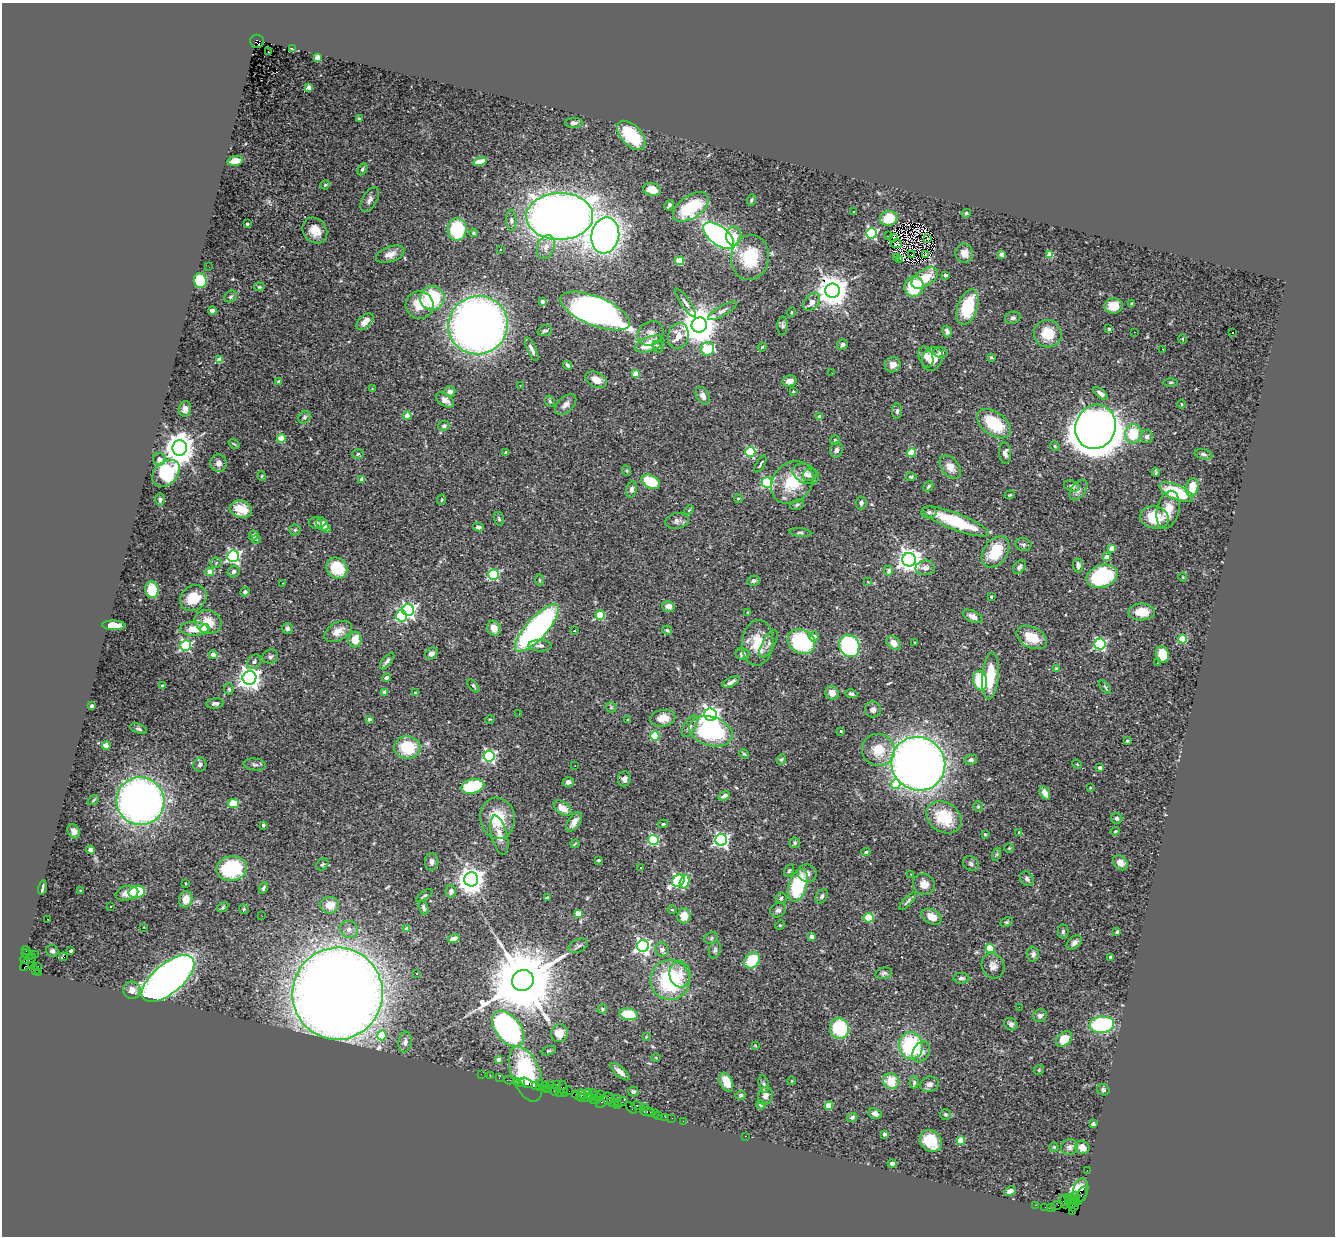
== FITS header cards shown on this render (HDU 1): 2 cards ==
NAXIS1  =                 1333
NAXIS2  =                 1234

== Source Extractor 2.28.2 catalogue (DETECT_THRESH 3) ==
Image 1333 x 1234 px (HDU 1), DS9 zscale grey, 1 PNG px = 1 image px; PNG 1337 x 1238 px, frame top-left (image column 1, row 1234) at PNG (2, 3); each listed source drawn as its Kron ellipse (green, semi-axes under 4 px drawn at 4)
Background 0.868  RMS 0.029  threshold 0.0868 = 3 sigma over >= 5 px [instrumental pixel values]
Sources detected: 499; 1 with non-positive FLUX_AUTO (blend fragments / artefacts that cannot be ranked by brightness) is neither listed nor drawn; the other 498 listed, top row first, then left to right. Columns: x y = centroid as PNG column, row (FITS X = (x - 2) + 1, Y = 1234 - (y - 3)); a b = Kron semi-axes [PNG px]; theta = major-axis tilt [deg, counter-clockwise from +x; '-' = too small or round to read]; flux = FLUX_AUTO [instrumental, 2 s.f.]
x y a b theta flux
257 41 7 6 - 530
292 49 3 2 - 1.6
268 52 2 2 - 2.7
318 58 4 4 - 51
309 87 4 4 - 19
359 119 4 3 - 3
574 123 9 5 1 6.2
631 135 18 10 -46 99
235 161 8 5 11 23
480 162 7 4 15 25
362 169 6 4 60 3.8
325 185 5 4 - 2.1
652 190 9 6 -16 27
370 200 13 7 61 8.7
751 200 6 3 70 2.5
669 205 6 3 57 4.2
691 207 20 11 34 110
854 212 3 3 - 2.6
966 213 4 4 - 3.7
560 216 33 23 1 2300
889 218 9 7 11 55
511 220 10 5 -86 5.7
247 224 3 3 - 2.4
457 229 11 9 -89 110
315 231 14 11 -51 25
473 233 4 3 - 2.6
871 233 5 5 - 250
605 235 18 14 79 1100
889 235 2 2 - 3.8
719 236 18 9 -39 630
734 236 9 7 89 22
894 237 3 3 - 0.69
928 238 3 2 - 1.9
896 244 5 3 - 0.35
546 247 12 8 70 16
500 249 3 3 - 10
964 253 9 9 - 16
390 254 15 7 19 14
1002 254 4 4 - 16
911 255 2 2 - 1.7
925 255 4 2 - 0.26
1050 255 4 4 - 45
750 257 22 19 81 93
896 258 3 2 - 1.5
900 259 3 2 - 3.2
680 261 4 4 - 77
209 267 2 2 - 3.7
946 275 3 3 - 9.2
925 278 15 8 33 49
200 280 7 6 - 75
259 287 5 3 - 1.9
914 287 10 9 - 94
833 291 7 7 - 3800
231 297 7 5 36 3.6
432 298 12 12 - 120
542 302 4 3 - 5.8
812 302 10 7 49 15
686 303 17 4 -56 7.6
1132 303 4 3 - 2.7
420 305 14 14 - 41
1114 306 9 7 1 26
968 307 18 10 72 91
212 311 4 4 - 7.3
595 311 37 14 -22 1100
722 311 16 5 30 8.3
791 312 5 3 - 2.2
1013 318 8 6 18 4.3
365 322 10 6 43 19
478 325 30 29 - 1500
699 325 8 7 - 5700
783 326 9 5 87 5.1
1109 329 3 3 - 3.9
545 331 7 5 18 4.3
947 332 6 4 -71 7.6
1134 332 2 2 - 2.1
650 333 13 11 38 16
1233 333 3 2 - 4
1048 334 14 13 - 45
678 336 13 10 76 27
1183 339 5 3 - 1.5
649 344 15 7 19 48
842 345 5 5 - 6.1
658 347 6 5 - 4.5
762 347 4 3 - 2
532 349 13 4 -65 9
708 349 6 6 - 97
1163 349 3 2 - 2.5
940 353 7 5 -10 7.3
926 357 11 7 -70 10
991 357 4 4 - 2.3
220 359 4 4 - 27
932 359 12 10 61 26
568 365 5 3 - 5
893 365 8 7 - 14
832 373 2 2 - 4
635 374 4 4 - 47
596 380 11 7 -27 21
789 381 7 5 13 13
279 382 4 4 - 8.1
1171 382 7 3 1 2.5
520 385 3 2 - 2.8
372 389 4 4 - 1.6
450 391 5 5 - 10
793 392 3 2 - 1.6
1101 394 8 4 -38 9.5
703 396 9 6 -61 9.5
445 400 10 6 -34 12
550 401 6 5 - 2.9
1181 404 5 3 - 1.9
566 405 13 7 43 12
185 409 8 6 76 10
897 411 8 5 89 4.9
407 416 4 4 - 34
820 416 4 4 - 19
305 417 7 5 51 3.8
994 424 19 11 -36 94
444 426 6 5 - 4.4
1096 427 22 20 68 4300
1133 434 10 8 81 61
1147 437 6 6 - 6
281 438 4 4 - 48
835 440 5 4 - 2.8
234 444 6 3 -36 2.2
1055 446 5 4 - 2.7
180 448 7 7 - 2900
836 450 8 6 75 7.1
505 452 4 3 - 2
750 452 5 5 - 160
911 452 4 4 - 68
1005 453 10 6 -87 8
358 454 6 5 - 3.5
1203 454 9 5 -14 4.7
159 459 6 6 - 8.7
219 463 9 8 - 9.9
760 464 9 3 59 5.4
950 467 13 8 -50 16
627 471 5 3 - 1.7
1156 472 4 2 - 3
166 473 15 11 44 170
806 474 14 9 -23 16
810 475 7 6 - 6.3
262 476 5 3 - 1.9
911 477 5 4 - 3
362 479 4 3 - 13
651 482 10 6 -26 58
792 482 23 19 45 70
767 483 5 5 - 230
928 486 5 3 - 3.5
1072 486 8 5 -18 6.3
1192 487 9 6 78 35
631 489 8 5 77 7
1078 490 12 7 53 8.9
1176 492 18 7 -23 100
1010 495 5 4 - 2.3
160 499 6 5 - 4.8
738 499 4 4 - 2.5
441 500 5 3 - 1.9
861 503 6 5 - 5.9
797 505 7 5 26 3.6
241 509 11 8 -15 30
689 510 5 3 - 1.8
1168 510 19 11 76 31
929 512 7 6 - 5
1154 517 14 11 -12 53
499 519 7 5 -74 3.3
677 521 12 8 9 9
955 521 36 8 -21 110
316 523 6 5 - 5.1
322 524 7 5 -53 24
478 527 5 3 - 3.9
326 528 4 4 - 8.2
295 530 5 5 - 3.2
800 533 11 4 -7 4.3
254 535 5 4 - 4.7
256 539 5 4 - 3.5
1023 544 8 6 -11 5.1
1112 548 4 4 - 25
995 552 17 12 54 69
233 556 6 6 - 430
1106 557 4 4 - 15
909 560 7 7 - 1700
216 563 5 5 - 3.6
1078 565 7 5 -84 9.2
1020 567 8 5 53 6.8
337 568 11 9 -49 91
925 568 9 7 3 12
888 571 5 4 - 5.3
210 572 4 4 - 32
234 572 6 5 - 6.4
494 575 5 5 - 190
1102 576 16 11 17 170
1183 577 4 3 - 1.4
539 580 6 4 -88 2.7
754 581 6 5 - 5.1
868 582 3 3 - 1.5
283 583 2 2 - 1
152 590 8 6 -83 47
245 592 5 4 - 4.3
991 597 3 3 - 2.3
193 598 14 12 41 51
668 606 6 5 - 14
408 610 6 5 - 490
748 612 3 2 - 1.2
1142 612 13 8 0 27
600 615 4 4 - 84
401 616 6 5 - 230
972 616 10 5 -25 10
208 622 14 11 -22 34
114 625 12 4 -2 33
205 628 4 4 - 24
287 628 5 5 - 5.4
494 628 8 6 -65 17
537 628 31 10 48 490
194 629 14 7 0 29
574 630 3 2 - 1.8
667 630 5 4 - 3.1
338 631 15 9 29 19
814 636 5 5 - 8.3
1032 637 16 10 -27 45
1183 639 4 4 - 82
355 640 8 6 84 26
801 642 14 11 -29 180
914 642 2 2 - 1
758 643 23 15 84 53
894 643 8 6 -42 16
768 644 15 6 61 10
1100 644 6 5 - 290
186 646 5 5 - 230
540 646 11 6 -1 7.5
849 646 11 10 - 330
431 654 6 5 - 8.7
742 654 7 6 - 8.5
213 655 4 4 - 14
1162 655 8 6 -78 42
270 656 8 7 - 5.4
387 661 10 4 51 5.9
254 662 8 6 51 6.2
1157 663 3 2 - 2.8
1056 668 3 3 - 2
991 676 23 8 85 71
249 678 7 6 - 1500
386 678 4 4 - 4.5
980 681 10 7 -78 89
731 682 9 3 28 6.8
162 686 3 3 - 3.3
473 686 8 3 -50 2.9
1105 687 8 3 -54 2.9
229 689 6 5 - 4.4
384 692 4 4 - 25
415 693 4 3 - 3
832 693 7 6 - 15
851 694 6 4 -12 4.4
215 703 8 5 6 7.5
92 706 3 3 - 7.9
611 707 5 5 - 2.7
873 710 8 8 - 7
519 714 2 2 - 3.1
710 715 6 6 - 780
663 718 13 8 8 23
369 719 3 3 - 5.6
490 719 5 3 - 1.5
628 720 3 2 - 2
690 726 12 6 61 8
139 729 9 4 -20 4.6
711 731 22 14 -17 210
841 731 4 4 - 1.7
655 736 4 4 - 89
1127 741 3 3 - 2.9
106 745 4 4 - 35
407 747 13 11 -4 74
878 750 16 16 - 46
744 754 5 4 - 2.4
489 756 5 5 - 370
781 759 5 4 - 2.9
971 760 6 5 - 5.2
918 764 27 26 - 1600
1077 764 5 4 - 1.8
200 765 7 6 - 5.8
255 765 11 6 -6 5.3
575 766 2 2 - 1.4
1100 768 4 3 - 8.6
624 779 7 6 - 8.3
568 782 5 5 - 8.3
896 784 5 5 - 53
473 786 11 7 13 120
1090 788 4 2 - 1.4
1045 793 7 4 -62 15
724 796 6 3 26 6.9
93 800 6 4 38 2.9
140 801 24 24 - 1100
233 804 5 4 - 68
978 806 5 5 - 2.7
563 808 10 6 -37 20
944 817 19 14 -34 82
497 818 20 17 -83 67
1117 818 6 5 - 4.4
574 822 11 6 54 14
663 824 5 3 - 2.9
263 825 3 3 - 2.9
74 831 7 5 -60 8.1
1115 831 4 3 - 2
1019 832 3 3 - 2.5
985 834 3 3 - 2.9
499 835 20 8 -76 19
653 840 5 5 - 170
721 840 6 6 - 520
795 843 5 5 - 3.4
575 844 4 3 - 1.9
1009 848 4 4 - 2.1
90 850 4 4 - 6.4
866 852 5 4 - 2.5
997 854 6 4 71 3.1
598 860 3 3 - 3.4
432 862 9 6 89 7.9
971 863 8 7 - 5.1
1120 863 8 6 -46 15
322 864 7 5 41 3.2
640 867 3 3 - 4.1
232 868 15 12 10 140
789 871 6 4 61 3.1
807 873 9 8 - 9.5
910 874 2 2 - 1.5
471 879 7 7 - 2300
1027 879 8 6 -55 6.6
678 881 7 5 39 290
685 882 7 4 73 65
185 883 3 2 - 1.8
924 884 11 10 - 18
798 885 17 9 73 130
42 887 7 3 78 5.8
263 888 6 4 63 4.2
81 891 3 3 - 2
451 891 6 5 - 7.1
137 892 8 6 13 77
127 893 11 7 13 16
424 896 9 3 37 3
822 896 8 5 59 5.1
547 898 4 3 - 3.6
781 898 5 5 - 4.3
186 899 8 6 76 23
908 901 11 3 47 4.8
330 905 9 8 - 24
110 907 2 2 - 1.7
223 907 6 3 36 2.3
424 908 7 4 -72 5.2
244 909 5 4 - 2.8
672 910 4 3 - 1.5
778 910 8 7 - 6.5
578 914 4 4 - 42
262 916 3 2 - 1.8
684 916 7 6 - 26
932 917 10 7 -27 22
869 918 5 4 - 61
48 919 2 2 - 1.1
1006 922 6 4 26 2.8
780 925 5 4 - 2.3
144 927 2 2 - 1.4
349 929 9 8 - 10
407 929 4 4 - 17
1063 931 7 5 89 4
1117 932 4 3 - 4.1
811 936 4 4 - 13
711 938 7 5 25 4.2
454 939 6 4 17 13
1074 943 9 6 41 6.8
578 946 10 6 25 5.9
643 946 6 6 - 560
990 948 4 4 - 76
662 949 7 6 - 11
26 950 4 2 - 33
715 950 9 5 76 4.8
52 951 6 5 - 6
71 951 3 3 - 3.3
35 954 2 2 - 16
1033 954 7 6 - 7.3
27 955 6 4 -37 110
64 957 4 3 - 23
1110 957 3 3 - 5.5
25 959 4 3 - 110
752 960 9 7 49 70
28 962 10 5 48 610
31 966 3 3 - 210
38 966 2 2 - 12
993 966 13 11 -63 12
35 970 3 3 - 33
39 972 2 2 - 27
417 973 3 2 - 4.1
884 973 8 5 12 4.7
680 974 13 10 -82 23
961 978 8 5 -1 6.1
168 979 32 15 40 1500
523 980 11 10 - 26000
670 980 20 19 - 190
132 990 9 8 - 14
337 994 46 45 - 4700
1019 1007 2 2 - 25
602 1009 5 5 - 4
628 1014 9 5 -10 57
1040 1016 7 6 - 6.2
1011 1024 7 6 - 6.2
1102 1025 12 8 5 210
839 1028 10 9 - 110
508 1029 20 12 -51 500
559 1033 9 8 - 26
382 1035 5 4 - 51
646 1037 4 3 - 1.7
1064 1039 9 6 41 34
405 1042 10 6 81 7.5
755 1045 3 2 - 1.4
911 1046 13 12 - 170
549 1051 7 4 18 2.7
921 1052 11 8 59 18
656 1057 4 3 - 1.5
498 1059 4 3 - 15
1039 1070 5 4 - 2.4
620 1072 12 5 -41 13
481 1074 2 2 - 16
526 1074 29 14 -69 210
490 1076 2 2 - 8.2
499 1078 2 2 - 9.6
509 1080 5 2 - 28
516 1081 3 2 - 23
792 1081 4 3 - 1.3
891 1081 8 7 - 40
726 1082 10 6 -67 27
914 1082 6 4 89 3.4
520 1083 3 3 - 120
526 1083 7 3 -34 36
539 1083 2 2 - 300
557 1084 3 2 - 120
764 1084 9 5 -77 4.3
930 1084 9 7 16 9.1
535 1085 3 3 - 110
549 1086 3 2 - 61
540 1087 3 2 - 60
544 1087 5 3 - 71
547 1089 3 2 - 46
563 1089 8 4 -78 130
554 1090 5 3 - 96
1103 1090 6 5 - 4
569 1091 2 2 - 39
633 1091 5 5 - 4.6
560 1092 3 2 - 47
582 1094 5 3 - 170
588 1094 5 3 - 130
600 1094 3 2 - 33
592 1095 6 4 73 230
741 1095 5 4 - 4.5
579 1096 7 2 -18 130
765 1096 9 7 77 12
598 1097 4 2 - 42
586 1098 8 2 0 54
608 1098 6 5 - 140
617 1099 2 2 - 9.8
594 1100 6 2 -7 170
602 1102 7 5 48 200
621 1102 7 3 32 85
613 1103 6 4 -14 120
618 1104 3 2 - 37
636 1105 5 3 - 99
761 1105 5 4 - 5.5
829 1106 4 4 - 51
645 1107 2 2 - 24
631 1108 7 3 -46 69
647 1112 7 3 -1 130
650 1113 4 3 - 56
655 1113 3 2 - 55
875 1114 7 5 -21 9.6
945 1114 5 5 - 3.3
659 1115 2 2 - 41
665 1117 2 2 - 24
852 1117 5 4 - 4.5
672 1118 2 2 - 27
683 1121 2 2 - 18
1093 1124 4 3 - 10
884 1134 3 3 - 4.1
745 1136 3 2 - 51
931 1141 12 10 -43 56
961 1141 4 4 - 52
1054 1147 4 4 - 2
1069 1147 8 7 - 6.7
1082 1147 7 6 - 14
892 1163 4 3 - 5.5
1087 1170 2 2 - 13
1081 1190 12 7 79 270
1010 1191 6 4 25 9
1081 1195 10 2 66 120
1075 1196 4 3 - 510
1069 1200 4 3 - 370
1073 1200 9 4 -28 140
1065 1202 7 5 -72 250
1071 1204 4 3 - 450
1035 1205 2 2 - 20
1057 1205 6 2 18 35
1045 1207 2 2 - 9.4
1074 1207 5 3 - 180
1051 1208 4 2 - 76
1073 1211 4 3 - 52
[1 non-positive-flux detection neither listed nor drawn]